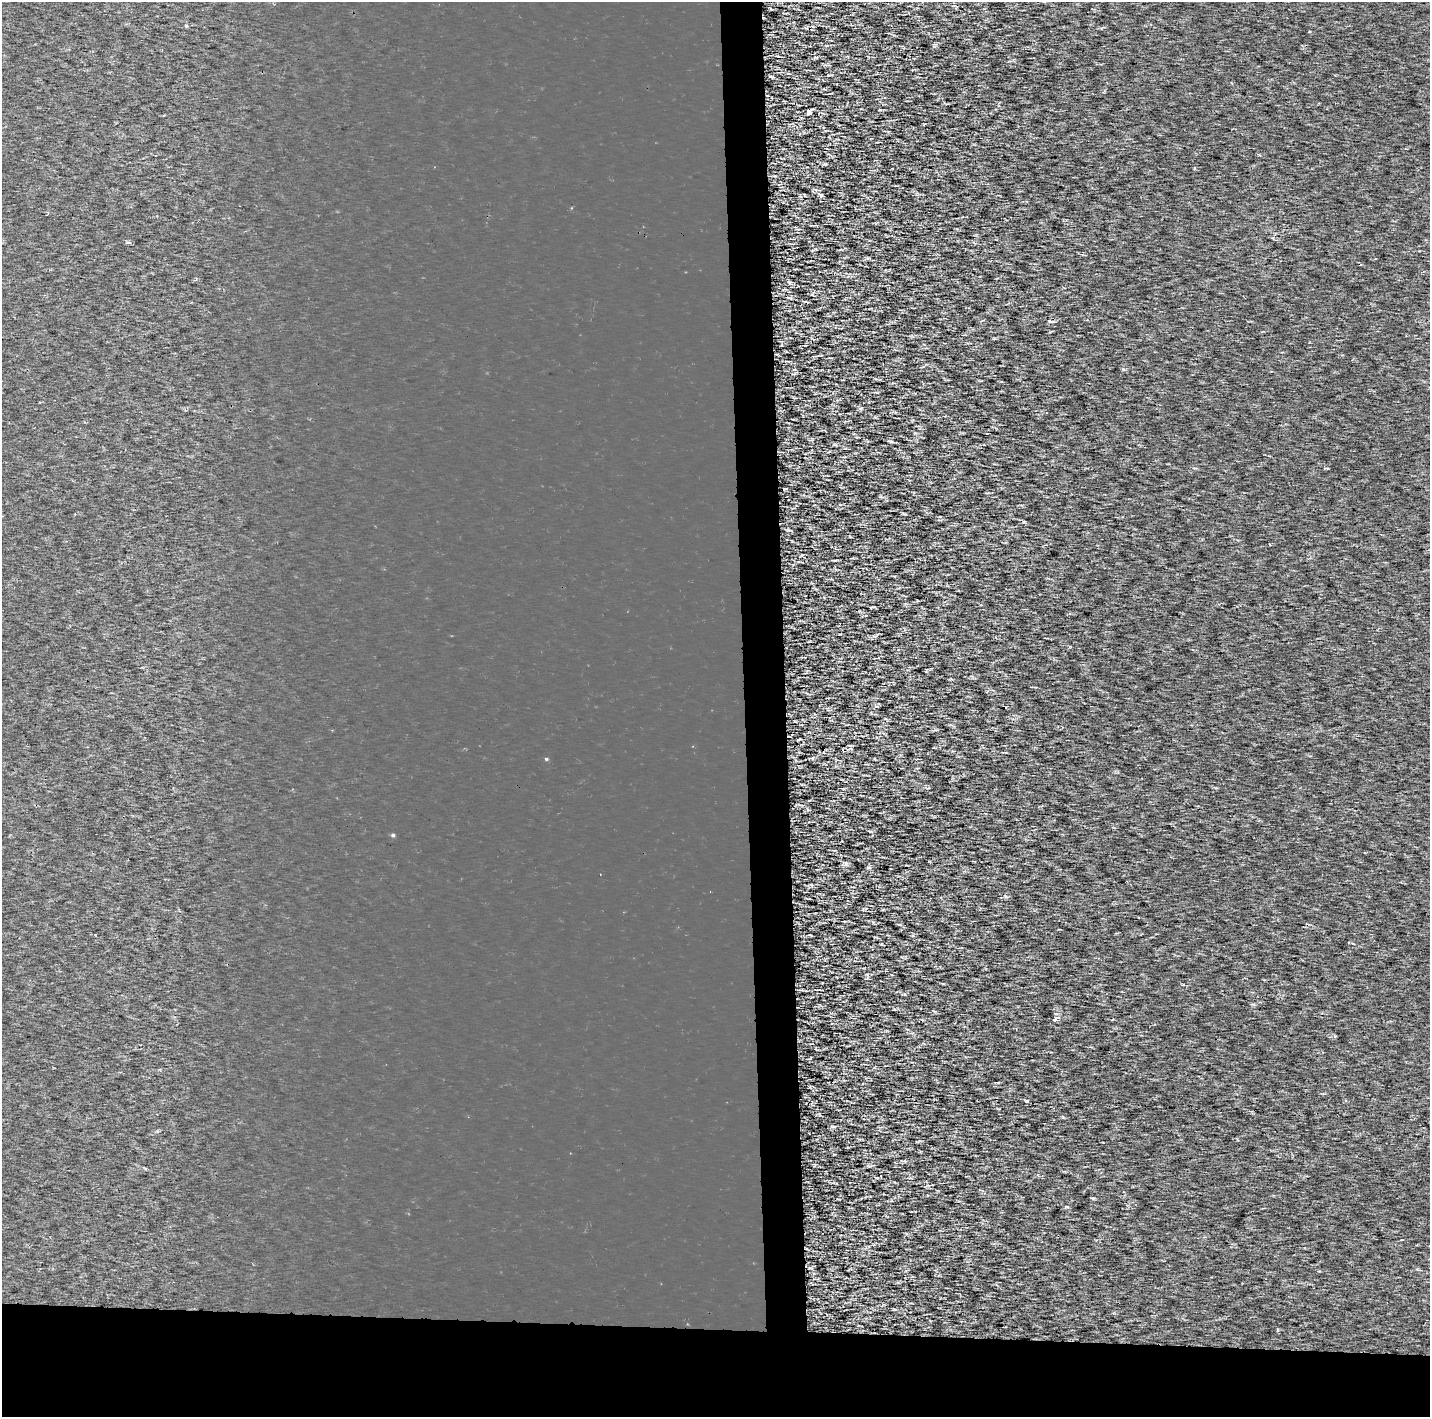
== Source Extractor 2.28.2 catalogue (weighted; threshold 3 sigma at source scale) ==
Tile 8 of 3 x 3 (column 2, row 3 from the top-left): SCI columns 1539-2966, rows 104-1518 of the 7053 x 4355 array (HDU 1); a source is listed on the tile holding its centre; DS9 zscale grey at full resolution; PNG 1432 x 1419 px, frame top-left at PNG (2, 2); no overlay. Shown black and unused: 9% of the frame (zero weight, under 2 of 3 exposures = <1% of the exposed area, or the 3 px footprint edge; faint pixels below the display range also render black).
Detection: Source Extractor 2.28.2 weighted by HDU 2 'WHT'; one run over the whole footprint, this tile lists its part. Background 3.28e-04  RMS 0.0027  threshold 0.0122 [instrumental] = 3 sigma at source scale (4.5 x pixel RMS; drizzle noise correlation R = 1.50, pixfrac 1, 0.0396/0.0396 arcsec/px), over >= 5 px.
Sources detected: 14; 4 cosmic-ray / hot-pixel residue — not listed; the other 10 listed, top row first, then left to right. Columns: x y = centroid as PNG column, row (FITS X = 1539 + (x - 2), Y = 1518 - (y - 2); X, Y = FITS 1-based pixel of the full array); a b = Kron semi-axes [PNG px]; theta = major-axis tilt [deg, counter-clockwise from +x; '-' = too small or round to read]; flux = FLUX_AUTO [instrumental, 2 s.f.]
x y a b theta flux
809 112 4 3 - 4.3
821 195 7 4 -35 0.48
789 282 7 4 -45 0.44
546 759 4 4 - 0.21
393 835 5 4 - 0.34
868 867 6 3 0 0.33
1054 1020 6 4 -2 0.65
1026 1101 4 3 - 0.73
876 1177 4 2 - 0.53
1066 1207 6 3 -19 0.3